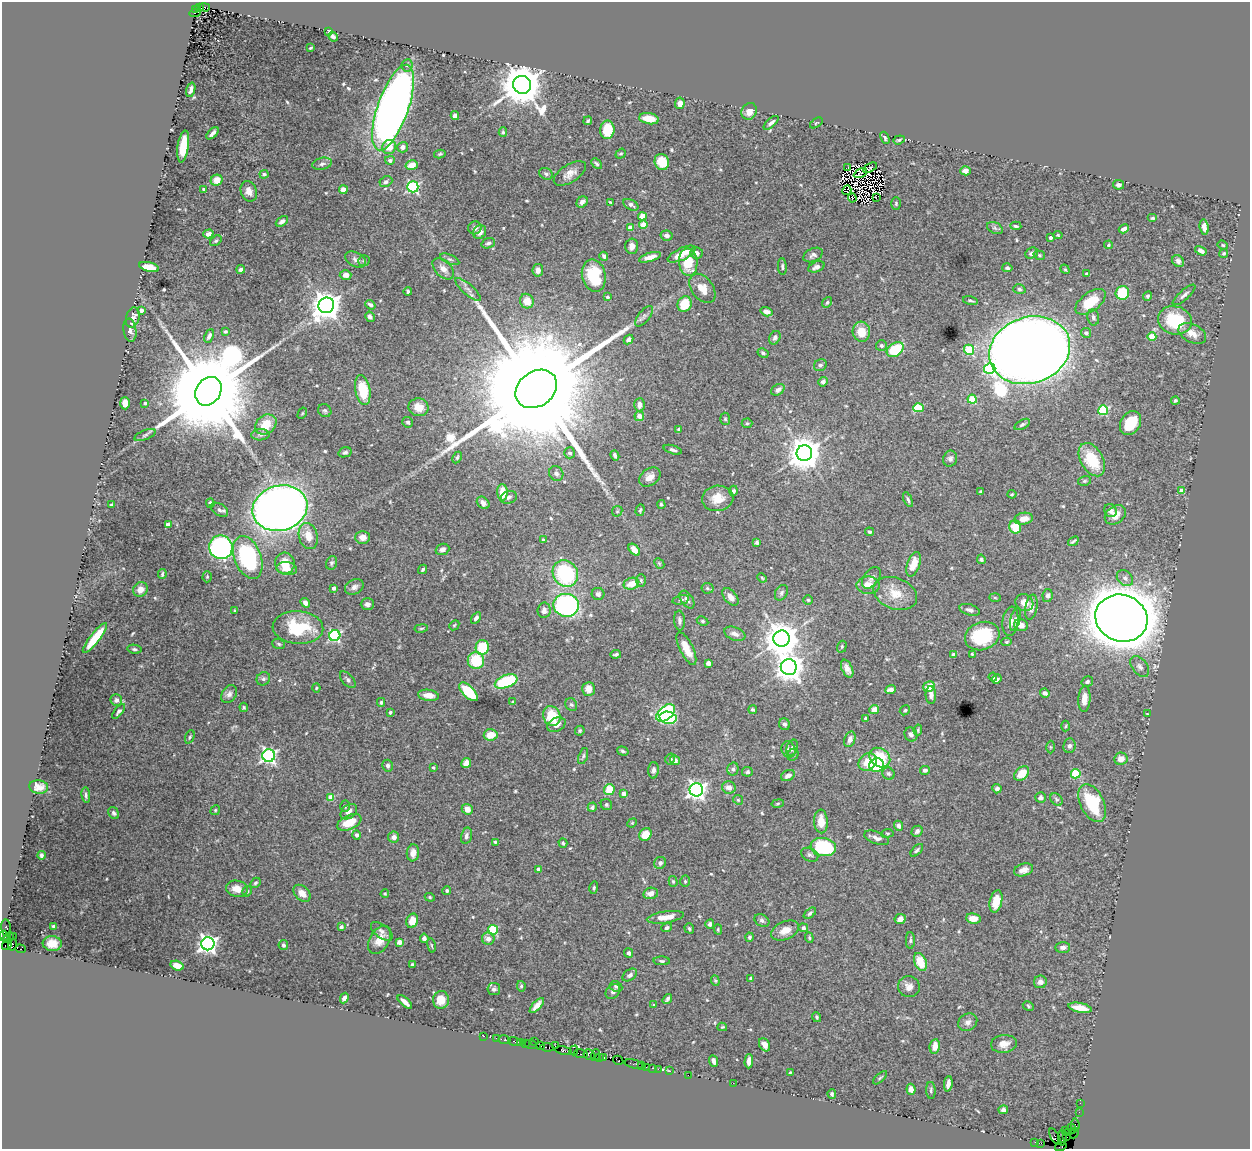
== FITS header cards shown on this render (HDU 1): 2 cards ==
NAXIS1  =                 1248
NAXIS2  =                 1147

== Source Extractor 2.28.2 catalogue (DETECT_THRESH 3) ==
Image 1248 x 1147 px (HDU 1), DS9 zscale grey, 1 PNG px = 1 image px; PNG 1252 x 1151 px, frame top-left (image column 1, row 1147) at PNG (2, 2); each listed source drawn as its Kron ellipse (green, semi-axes under 4 px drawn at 4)
Background 1.65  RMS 0.03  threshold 0.089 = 3 sigma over >= 5 px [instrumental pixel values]
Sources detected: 570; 4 with non-positive FLUX_AUTO (blend fragments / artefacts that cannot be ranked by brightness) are neither listed nor drawn; of the other 566, the 500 brightest by FLUX_AUTO listed and drawn (66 fainter detections omitted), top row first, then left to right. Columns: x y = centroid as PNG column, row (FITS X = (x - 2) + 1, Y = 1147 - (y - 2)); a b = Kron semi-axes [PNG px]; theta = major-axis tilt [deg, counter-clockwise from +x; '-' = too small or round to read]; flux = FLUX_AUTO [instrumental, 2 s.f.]
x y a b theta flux
205 7 5 3 - 330
200 8 4 3 - 410
195 9 3 3 - 170
195 13 5 2 - 490
329 32 3 3 - 3
333 37 5 4 - 5.1
311 48 4 2 - 2.2
407 65 6 5 - 4.7
522 85 9 8 - 8400
191 90 7 3 74 6.5
680 103 6 4 82 10
393 108 45 15 70 2000
749 111 8 7 - 19
455 116 4 4 - 8.9
649 119 10 5 -10 30
588 121 4 3 - 2.9
771 123 9 4 41 6.6
816 123 7 3 35 2.2
607 130 9 7 83 61
503 132 5 4 - 3.1
212 133 8 3 44 6.3
885 138 6 3 -63 3.7
899 140 6 3 20 3.1
183 146 16 5 81 52
389 147 7 6 - 24
403 147 5 5 - 9.5
440 154 6 4 11 3
621 154 5 4 - 2.8
390 160 5 4 - 6.7
662 162 8 7 - 47
322 164 10 6 13 6.6
596 164 6 4 -47 4.5
412 165 6 4 16 22
848 167 3 2 - 2.2
870 168 7 3 29 4.6
965 171 5 4 - 11
570 173 18 9 32 18
860 173 7 2 27 3.5
264 174 4 3 - 3.8
546 174 7 5 -30 4.6
217 180 6 5 - 22
386 182 6 5 - 6.1
1118 185 5 4 - 5.2
413 187 5 5 - 280
204 190 4 3 - 3.1
343 190 4 4 - 16
847 190 5 2 - 2.4
249 191 10 8 -68 16
852 198 4 2 - 2.2
876 198 3 2 - 3.3
582 202 6 5 - 11
610 202 4 3 - 2.4
896 203 6 4 -89 3
631 205 8 5 -29 6.9
642 216 4 4 - 34
1153 218 5 4 - 2.7
282 221 7 4 37 8.1
643 225 4 4 - 31
1016 226 5 3 - 3.1
1204 227 8 4 -82 9.6
475 228 7 6 - 7.3
630 228 4 4 - 29
995 228 8 5 -25 4.5
1124 229 5 3 - 6.7
480 232 7 6 - 9.7
208 234 5 4 - 12
666 235 6 5 - 8.1
1058 235 4 4 - 2.6
1050 238 3 3 - 5.5
216 241 6 4 37 3.4
488 243 7 5 19 4.6
1108 245 4 3 - 2.9
1223 245 5 4 - 2.4
632 246 7 6 - 9.6
1201 251 6 4 -31 9.5
696 253 6 5 - 8.1
1032 253 6 5 - 8.6
1224 253 5 4 - 3.1
682 254 15 6 25 25
813 255 10 6 25 6.9
1039 255 6 4 -17 3.1
604 256 4 3 - 4.8
650 257 11 4 17 14
355 259 11 7 -28 7.5
450 259 10 4 -23 4.4
364 261 6 5 - 2.9
1178 261 6 5 - 6.1
688 262 13 9 -85 54
782 266 8 4 -87 3.7
149 267 10 4 -14 35
816 267 8 5 22 7.6
1007 268 5 4 - 4.8
241 269 4 4 - 6.1
443 269 13 8 -45 16
1065 269 5 3 - 2.7
538 270 6 5 - 9.6
1087 274 4 3 - 3.1
346 275 6 5 - 14
594 275 16 12 -77 74
702 288 16 10 -53 25
468 289 16 5 -41 11
1019 289 6 4 -17 3.9
408 291 4 3 - 3.5
1122 293 7 6 - 74
1184 295 14 5 41 7.6
1147 296 5 4 - 3.5
607 297 4 3 - 5.2
970 300 7 3 -14 3.4
527 301 7 7 - 24
827 302 6 4 51 3.5
1091 302 17 9 36 59
684 304 8 7 - 46
326 305 8 7 - 2800
370 305 5 4 - 6.1
141 310 4 3 - 10
766 312 6 4 -17 12
644 316 12 5 51 7.2
133 317 10 6 74 11
370 317 5 4 - 6.9
1093 317 8 5 -81 6.6
1175 320 17 14 -15 99
130 330 11 6 -82 9.8
225 331 4 3 - 3.4
861 332 10 9 - 35
1086 333 5 5 - 7.4
1192 333 15 9 -26 21
209 336 7 4 65 6.8
1152 337 4 4 - 55
775 338 7 5 62 6.1
629 339 5 4 - 8.5
881 346 5 5 - 4.2
895 350 9 6 33 81
969 350 5 5 - 110
1030 350 41 33 18 7500
763 353 6 4 -28 3.8
820 365 7 5 31 4.5
990 369 5 5 - 180
823 382 5 4 - 7.7
536 389 22 17 36 120000
363 390 15 7 -80 70
778 390 7 5 33 9.4
208 391 15 12 55 64000
972 399 4 4 - 68
1175 400 4 4 - 3.2
125 403 6 5 - 22
145 403 3 3 - 4.3
639 405 6 5 - 9.8
418 407 10 9 - 25
918 408 5 4 - 65
1103 410 5 5 - 130
325 411 7 6 - 4
302 413 6 4 59 2.7
639 416 5 4 - 12
725 419 6 5 - 3.1
408 422 5 5 - 4.3
747 423 5 4 - 3
1130 423 13 9 58 54
266 424 11 9 37 40
1022 424 8 4 28 4.1
679 429 4 3 - 3.5
145 435 11 5 21 4.8
260 435 9 5 2 6.2
673 450 9 4 -17 5.6
345 452 7 5 13 4.3
570 453 5 5 - 5.6
804 453 8 7 - 4100
615 455 5 3 - 4.8
457 457 6 4 63 3
950 459 8 7 - 7.5
1092 460 18 11 -60 74
556 473 8 6 -51 6.7
650 477 12 8 36 14
1084 481 6 5 - 3.5
734 491 5 4 - 4.6
1182 491 4 4 - 28
502 492 8 5 -89 32
980 492 4 3 - 2.4
1012 494 4 4 - 2.1
509 497 8 6 20 5.6
718 498 16 12 7 32
908 500 8 3 -66 4.5
210 503 4 3 - 4.5
483 503 7 5 -45 9
661 504 4 4 - 3.6
111 505 3 3 - 2.3
280 508 28 22 16 1900
219 510 9 6 -31 5.6
640 510 6 4 72 3.3
1110 510 7 6 - 9.2
617 511 6 5 - 3
1115 515 11 8 36 21
1024 519 9 6 9 21
168 524 4 4 - 9.4
1015 527 6 5 - 41
870 532 4 3 - 3
308 536 13 9 -76 29
363 537 7 6 - 15
543 540 4 3 - 2.5
1073 541 6 2 37 3.3
757 542 4 3 - 4.6
221 547 12 11 - 390
442 549 7 5 20 7.8
634 550 7 4 -47 19
248 557 22 13 -69 260
981 559 5 4 - 4.5
285 563 10 10 - 40
331 563 7 5 69 4
659 563 6 4 -45 2.6
913 564 13 6 70 27
287 569 10 6 -8 23
423 569 5 4 - 3.2
565 573 14 12 -55 170
162 574 5 3 - 3.1
207 577 5 4 - 2.5
762 578 5 4 - 2.3
871 578 12 7 54 8.1
1125 578 9 7 -43 8.7
641 580 6 4 -89 3.3
631 584 8 5 18 25
868 585 11 8 -1 26
354 587 10 7 27 9.7
334 588 3 3 - 6.4
707 588 6 5 - 3.9
140 589 7 7 - 15
781 593 8 6 59 5.1
895 593 22 15 -21 42
598 594 6 6 - 6.6
1048 595 6 5 - 5.3
730 597 10 6 -51 15
995 598 6 4 -2 2.1
681 600 8 4 13 4.3
687 600 10 6 -57 7.4
808 600 5 4 - 3.1
305 603 5 4 - 8.3
1024 603 9 8 - 18
367 604 7 6 - 8
566 605 12 11 - 370
1031 607 13 6 80 10
544 610 8 6 81 11
970 610 11 5 -17 8.5
235 611 4 3 - 2.7
476 618 6 4 59 6.2
1121 618 26 23 -20 9100
1015 619 12 5 76 5.9
679 621 10 5 -86 6.1
702 621 6 4 -28 3.1
1010 621 15 8 83 14
454 625 6 4 44 2.4
1021 625 7 5 -17 15
298 628 25 16 -4 100
421 628 7 3 9 2.6
735 634 11 6 -21 9.7
335 636 5 5 - 310
982 636 17 14 18 130
95 638 18 5 52 60
782 639 8 8 - 4300
1006 642 5 4 - 2.5
279 644 6 5 - 3.3
482 647 7 6 - 68
842 647 6 4 71 2.6
134 649 7 4 -9 4
686 649 18 6 -64 30
616 654 5 3 - 3.9
972 654 3 3 - 2.2
953 655 4 3 - 7.7
476 661 8 8 - 79
708 663 4 4 - 17
789 667 8 8 - 2100
1140 667 12 7 -51 8.8
847 669 9 5 -66 12
993 677 4 3 - 4
263 679 7 6 - 4.9
997 679 5 4 - 5.5
348 680 10 5 -48 5.5
506 681 12 6 21 130
1087 682 6 5 - 4.5
929 687 6 5 - 34
316 688 4 4 - 2.2
589 689 7 6 - 17
891 690 5 4 - 14
468 692 12 5 -45 87
1045 693 5 4 - 7.1
229 694 9 7 56 7.8
428 695 10 5 -7 17
931 695 9 5 -87 8.2
1084 699 13 6 87 20
116 700 6 6 - 6.7
381 702 4 3 - 3.6
513 702 4 3 - 2.7
571 704 7 5 -55 4.1
244 707 5 3 - 2.3
753 710 4 3 - 3.6
874 710 5 4 - 21
905 710 5 4 - 3
119 711 9 4 51 5.1
390 712 4 3 - 3
666 713 11 6 41 270
1147 714 3 2 - 2.1
552 716 10 8 -66 61
668 718 8 6 -12 100
865 718 4 3 - 2.5
784 724 6 5 - 5.8
556 725 9 6 24 11
1066 726 5 3 - 2.2
918 730 5 3 - 2.5
580 731 5 4 - 3.9
491 735 7 5 6 30
911 735 7 6 - 7
190 737 7 4 68 3.6
850 739 8 5 70 10
1069 746 7 6 - 6.1
1050 747 6 4 -89 2.5
792 748 8 5 65 6.2
788 749 8 7 - 6.2
623 751 6 4 -17 3.8
793 755 6 5 - 3.7
269 756 6 6 - 520
583 756 8 4 72 4.2
880 758 11 9 -35 63
670 759 6 4 57 3.7
1121 759 6 6 - 17
675 760 5 4 - 8.9
868 762 10 8 41 37
466 763 5 4 - 19
877 765 7 7 - 75
388 766 6 5 - 5.4
433 767 3 3 - 2.5
733 769 6 5 - 4.9
654 770 8 5 89 6.2
925 770 5 4 - 5.6
747 772 5 5 - 4.1
1022 773 9 5 45 36
888 774 6 6 - 4.9
1076 774 5 4 - 100
788 775 7 5 28 11
39 787 9 7 -7 15
729 787 7 6 - 13
997 789 4 4 - 7.2
609 790 5 5 - 48
696 790 7 6 - 940
623 793 4 4 - 14
86 795 8 4 -82 4.1
331 797 4 4 - 53
1041 797 5 5 - 5
1057 799 7 5 -44 3.9
738 800 5 4 - 2.6
1092 803 20 11 -64 100
778 804 6 3 10 2.4
606 805 6 5 - 3.5
345 806 5 4 - 3.2
592 807 5 4 - 4.4
467 809 5 5 - 16
215 810 5 4 - 2.6
349 812 9 6 39 10
114 813 6 5 - 4.3
821 821 12 7 -87 27
349 822 13 7 24 36
632 823 5 4 - 2.1
898 826 5 4 - 6.8
917 831 6 5 - 5.8
887 833 6 3 7 2.2
645 834 7 5 56 30
357 835 4 4 - 5.3
466 836 8 5 78 6.5
394 837 5 5 - 9.5
876 838 13 6 -21 8.7
495 842 4 3 - 2.7
563 843 5 4 - 2.8
823 847 13 9 -8 170
917 850 8 4 46 4.3
413 853 8 6 84 15
41 855 4 3 - 4.2
810 855 9 6 -26 5.7
660 863 6 5 - 4.9
538 869 4 3 - 11
1024 870 10 6 19 14
673 881 5 4 - 3
685 881 6 5 - 2.9
255 883 6 4 48 3.8
594 888 6 4 76 3.6
237 889 11 8 -12 22
247 891 5 4 - 3.8
447 891 4 4 - 3.5
302 893 10 7 -43 19
651 893 7 5 12 15
385 894 4 3 - 2.2
430 897 5 4 - 2.4
996 901 11 6 77 30
810 913 7 4 39 4.2
665 917 19 6 9 23
900 919 6 5 - 13
973 919 7 5 -6 22
762 920 8 6 -31 5.3
412 921 7 5 69 23
710 924 4 4 - 6.5
53 926 3 3 - 3
341 927 3 3 - 6.4
6 928 9 5 -84 370
667 928 5 4 - 4.7
689 928 5 4 - 3.7
803 928 4 4 - 7.4
718 929 5 4 - 2.3
493 930 5 5 - 120
785 930 15 9 24 22
382 931 13 6 -38 7.5
4 936 5 3 - 290
13 936 2 2 - 49
749 937 4 4 - 4.2
8 938 6 2 43 170
424 938 4 4 - 6.8
809 938 5 4 - 2.7
488 939 6 6 - 12
379 940 15 10 59 24
910 940 8 4 -90 3.9
399 942 4 4 - 21
52 943 9 7 -5 20
7 944 6 4 60 380
208 944 6 6 - 920
12 945 6 3 78 230
283 945 5 4 - 4.4
432 945 7 3 -80 2.9
1063 947 7 5 3 6.9
21 949 5 3 - 590
629 953 4 4 - 6.1
662 961 8 4 -2 3.9
920 962 9 6 -68 43
412 964 4 3 - 3.1
177 966 7 4 -17 17
630 975 8 5 34 5.8
750 978 3 3 - 2.1
715 981 5 4 - 2.4
1040 982 6 6 - 9.4
521 986 5 4 - 3.5
616 986 6 5 - 3.3
909 987 11 10 - 14
494 989 6 6 - 5.4
613 991 8 6 48 6.2
344 998 5 4 - 10
667 999 5 3 - 4.6
441 1000 9 8 - 32
405 1002 9 3 -42 12
537 1005 9 4 47 12
654 1005 3 3 - 2.3
1028 1006 6 4 -27 3
1080 1008 12 4 -11 29
817 1017 5 4 - 3.3
968 1022 10 8 34 11
722 1027 5 4 - 2.4
483 1036 3 2 - 47
496 1038 2 2 - 56
505 1040 6 3 -10 230
514 1041 6 3 -16 110
535 1042 3 2 - 150
520 1043 4 3 - 320
525 1043 3 2 - 110
1004 1044 13 9 6 16
531 1045 6 2 -18 240
541 1045 3 2 - 120
765 1045 7 5 -60 17
555 1046 2 2 - 110
935 1046 7 5 82 17
547 1047 7 3 -8 200
574 1050 5 2 - 130
564 1051 8 3 -12 540
581 1054 7 3 -11 420
589 1054 5 5 - 410
596 1055 6 2 71 96
604 1057 3 2 - 83
600 1058 3 3 - 190
618 1060 5 3 - 210
713 1061 6 3 -66 8.6
749 1061 7 4 87 11
634 1064 9 3 -14 200
642 1066 3 3 - 180
646 1067 2 2 - 73
652 1068 2 2 - 45
658 1069 2 2 - 66
670 1071 3 2 - 34
790 1072 4 3 - 2.2
688 1075 2 2 - 52
880 1078 8 3 44 3
733 1083 2 2 - 68
948 1084 8 4 83 11
911 1089 5 4 - 11
931 1090 8 4 -87 4.3
832 1094 5 4 - 4.4
1080 1103 2 2 - 32
1003 1110 4 3 - 5
1079 1112 2 2 - 26
1075 1125 6 3 -83 190
1072 1129 5 3 - 150
1065 1130 2 2 - 84
1068 1132 3 2 - 110
1074 1133 5 2 - 25
1066 1136 4 3 - 100
1055 1137 9 3 -61 390
1062 1138 8 3 -89 310
1035 1142 2 2 - 30
1040 1143 4 2 - 110
1061 1147 6 3 15 72
At the frame edge (FLAGS 8, measured only in part): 1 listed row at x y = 1061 1147
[66 fainter detections neither listed nor drawn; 4 non-positive-flux detections neither listed nor drawn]